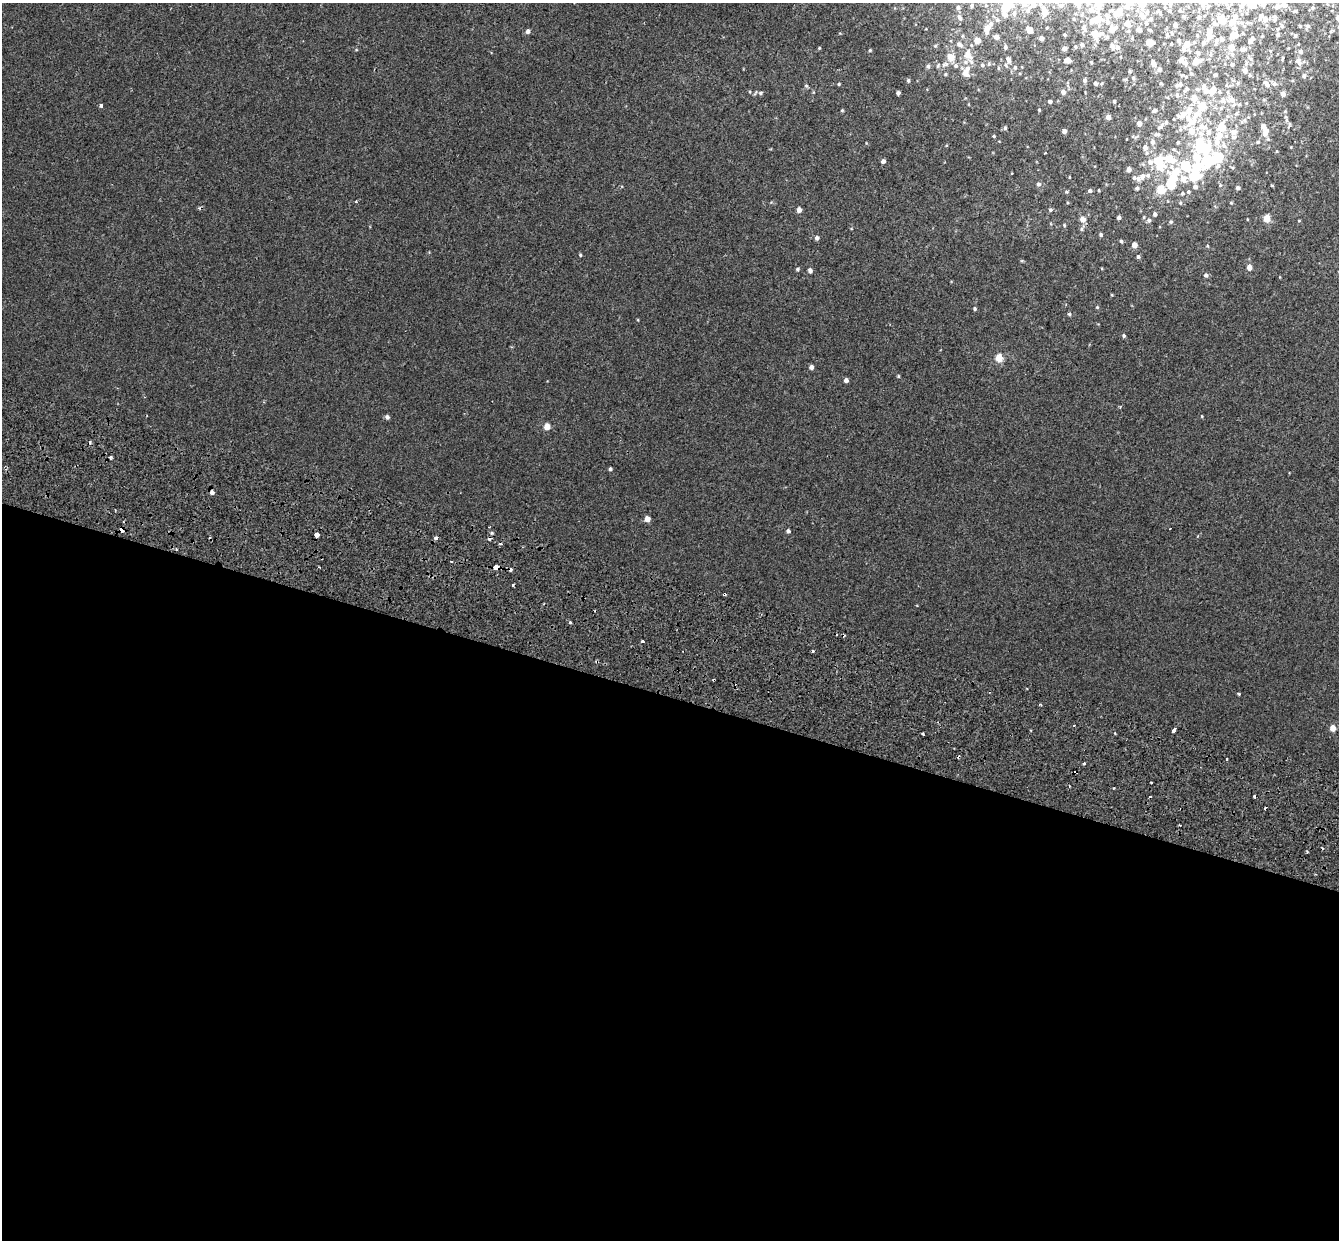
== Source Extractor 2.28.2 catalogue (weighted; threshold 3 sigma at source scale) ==
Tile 14 of 4 x 4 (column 2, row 4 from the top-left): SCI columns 1494-2830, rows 409-1646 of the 5669 x 5827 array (HDU 1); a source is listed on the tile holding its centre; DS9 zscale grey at full resolution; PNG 1341 x 1242 px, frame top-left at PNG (2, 3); no overlay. Shown black and unused: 44% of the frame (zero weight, under 2 of 3 exposures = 11% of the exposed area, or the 3 px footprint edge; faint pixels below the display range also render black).
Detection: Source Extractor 2.28.2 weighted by HDU 2 'WHT'; one run over the whole footprint, this tile lists its part. Background -4.08e-05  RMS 0.0032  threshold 0.0146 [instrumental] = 3 sigma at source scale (4.5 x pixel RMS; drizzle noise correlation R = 1.50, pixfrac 1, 0.0396/0.0396 arcsec/px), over >= 5 px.
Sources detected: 262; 7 inside a brighter object's white glare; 17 cosmic-ray / hot-pixel residue — not listed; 28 inside a brighter listed object's ellipse — not listed separately; the other 210 listed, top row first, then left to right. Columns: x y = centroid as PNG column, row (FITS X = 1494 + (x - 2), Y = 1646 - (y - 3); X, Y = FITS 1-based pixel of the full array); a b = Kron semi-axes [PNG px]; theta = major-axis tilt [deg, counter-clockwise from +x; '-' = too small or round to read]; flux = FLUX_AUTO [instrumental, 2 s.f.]
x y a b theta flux
1024 3 9 7 33 3.7
1141 3 6 6 - 2.6
1033 4 7 7 - 1.8
1243 4 16 7 52 2.3
1263 4 15 11 -42 2.3
1078 5 7 6 - 0.93
1284 5 10 7 -8 1.8
971 6 5 5 - 0.52
1060 6 5 5 - 0.47
958 7 6 5 - 0.57
1005 7 9 7 -86 5.2
1313 8 6 5 - 0.5
1028 10 11 5 66 1
1091 10 6 5 - 0.56
1045 12 6 5 - 2
1117 13 9 6 44 2.9
1014 14 7 5 -70 0.65
1142 16 10 6 -54 1.9
960 17 9 5 -64 0.72
1199 17 4 3 - 0.36
1275 18 8 5 -79 0.75
1098 19 10 8 9 2.5
1151 19 4 3 - 0.32
1265 19 6 5 - 1.5
997 20 5 4 - 0.49
1222 20 5 5 - 7.1
1107 22 9 6 -55 1.2
1231 22 8 7 - 1.7
1214 23 6 5 - 0.64
1127 24 9 6 -29 1.2
1175 25 4 3 - 0.87
1282 26 6 4 -45 0.4
1308 26 6 5 - 0.54
988 27 11 6 46 2.5
1083 27 6 5 - 0.56
1112 29 5 5 - 1.8
1139 29 4 4 - 1.5
1029 30 8 6 -54 1.2
528 31 5 4 - 0.95
1095 33 6 5 - 2.9
1172 33 4 3 - 0.24
1278 34 5 4 - 0.51
1234 35 7 5 9 3.9
1210 36 7 6 - 1.8
1295 36 5 4 - 0.39
996 37 4 4 - 1.3
1107 37 4 4 - 0.34
1041 38 4 4 - 1.1
1222 39 5 5 - 0.75
977 40 5 5 - 3.1
1179 41 4 3 - 0.49
1250 41 5 5 - 0.63
1150 43 5 4 - 3.6
1203 43 6 5 - 0.58
1187 44 5 5 - 2.9
1082 45 4 3 - 0.64
1112 46 5 4 - 1
1005 47 5 5 - 0.46
1075 47 4 3 - 0.29
1117 47 5 5 - 0.78
1232 47 6 6 - 1.8
1064 49 4 4 - 1.1
1183 49 6 5 - 0.61
1242 49 8 5 13 0.76
870 50 4 3 - 0.34
1300 51 5 5 - 0.64
1198 53 5 5 - 0.51
968 54 17 12 -78 3.6
951 57 7 6 - 3
1008 60 7 4 -66 0.98
1067 60 5 4 - 1.9
1181 60 6 5 - 0.97
1196 61 6 5 - 3.1
1298 61 11 6 -58 1.1
1091 62 4 3 - 0.27
1153 63 5 4 - 1.4
1186 63 6 5 - 0.58
945 64 11 6 12 1.3
989 64 5 4 - 0.37
1232 64 4 3 - 0.57
982 65 5 4 - 0.49
1006 65 5 3 - 0.34
928 66 5 5 - 0.56
956 66 7 6 - 0.79
1015 67 5 4 - 0.46
1159 69 5 5 - 0.69
1245 70 5 5 - 1.3
965 73 7 6 - 2.5
1191 73 5 3 - 0.29
945 74 5 3 - 0.26
1215 75 3 3 - 0.5
1304 76 6 4 -80 0.56
1133 78 4 3 - 0.36
908 80 5 4 - 0.48
1084 80 5 5 - 0.53
1095 83 4 3 - 0.57
839 84 5 3 - 0.26
1161 84 4 3 - 0.25
1179 84 10 5 21 0.96
1266 84 9 5 -50 1
1274 84 6 5 - 0.57
806 86 5 3 - 0.31
1204 86 7 6 - 0.79
1187 89 6 5 - 0.47
1197 89 6 5 - 0.5
1213 90 11 7 65 2.2
1063 92 5 5 - 1.1
1228 92 5 4 - 0.4
760 93 5 4 - 0.41
898 93 4 3 - 0.64
1283 94 4 4 - 1.3
1177 95 5 4 - 0.55
1194 98 6 5 - 2.5
1232 99 7 7 - 1.6
1223 100 6 6 - 0.82
1050 101 4 4 - 0.71
1114 101 4 3 - 0.33
101 105 3 3 - 1.7
1202 107 6 5 - 5.1
842 110 4 4 - 0.27
1039 110 4 3 - 0.29
1154 111 5 4 - 0.49
1189 111 7 6 - 2.4
1183 114 8 7 - 1.6
1108 117 4 4 - 1.6
1192 122 17 9 41 4
1139 123 5 4 - 1.6
1160 127 10 6 37 0.98
1201 127 9 8 - 1.9
1222 127 6 5 - 7
1005 128 4 4 - 0.42
1064 131 5 4 - 0.95
1209 132 10 6 -76 1.4
1234 132 9 8 - 2
1265 133 8 6 68 2.5
1157 134 9 4 2 0.6
1219 135 10 7 69 2.4
994 136 3 3 - 0.3
1152 142 7 6 - 1
1178 142 4 4 - 0.35
1258 142 5 3 - 0.31
1224 146 8 7 - 1.3
1145 147 7 6 - 1.4
1205 148 8 7 - 11
1196 157 21 14 -38 9
1170 158 12 8 -26 5.2
883 161 4 4 - 0.84
1159 164 17 11 -75 8.9
1218 166 7 5 -79 0.82
1129 169 4 4 - 1.2
1175 172 15 13 -74 5.7
1142 176 10 6 53 1.2
1069 177 4 2 - 0.19
1134 178 6 5 - 0.53
1038 184 5 5 - 0.71
1220 185 5 4 - 0.36
1195 187 6 6 - 0.95
1137 188 4 4 - 0.52
1238 188 4 4 - 0.72
1161 190 5 5 - 9.3
1090 191 4 4 - 0.52
1188 192 5 4 - 0.42
1182 193 5 4 - 0.39
356 201 3 3 - 0.22
799 210 5 4 - 1.5
1050 210 5 4 - 0.37
1155 214 4 4 - 0.6
1119 218 4 4 - 0.65
1267 218 5 4 - 4.8
1082 219 6 5 - 1.7
1149 220 5 5 - 0.69
1171 222 5 4 - 0.39
1064 225 5 3 - 0.26
1101 235 5 4 - 0.4
817 238 5 5 - 0.71
1121 241 4 4 - 0.44
1134 245 4 4 - 2
580 255 4 4 - 0.3
1138 257 5 4 - 0.51
1249 267 5 4 - 1.9
797 269 4 4 - 0.39
810 270 4 4 - 0.96
1206 275 5 5 - 0.65
975 309 4 4 - 0.39
1069 314 4 4 - 0.37
1124 336 4 4 - 0.45
999 358 5 4 - 6.4
811 367 4 4 - 1
846 380 4 4 - 0.94
387 417 5 5 - 0.65
547 426 5 5 - 3
610 469 4 4 - 0.45
647 519 5 4 - 2.2
788 531 4 4 - 0.66
317 534 4 4 - 5.7
436 538 3 3 - 1.4
451 561 3 2 - 0.3
496 567 5 4 - 5.2
512 585 4 3 - 0.33
570 623 3 3 - 0.43
642 641 3 3 - 0.48
813 651 3 3 - 0.38
1239 694 4 3 - 0.25
1333 728 5 4 - 2.6
1030 730 3 2 - 0.27
1174 730 5 3 - 4.8
923 734 3 3 - 0.73
1227 759 3 2 - 0.44
1084 764 3 3 - 1.1
1180 825 3 2 - 0.45
Overlapping masked pixels (flux is a lower limit): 2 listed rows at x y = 496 567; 1084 764
Isophote crosses this tile's border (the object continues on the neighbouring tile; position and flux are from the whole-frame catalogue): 8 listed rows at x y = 1024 3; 1141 3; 1033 4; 1243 4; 1263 4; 1078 5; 1005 7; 1028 10
Unlisted compact peaks at least as high as the median listed source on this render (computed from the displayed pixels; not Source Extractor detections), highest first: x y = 1097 307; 898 376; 819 48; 1202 416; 1066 192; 1299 221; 1112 295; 866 143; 1115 733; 638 320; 1272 185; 1231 203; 356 50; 1022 261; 1207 246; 1099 190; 750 92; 813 92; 1247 219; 1045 153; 1120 407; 1285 111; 1289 125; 946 145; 1291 147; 771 202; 1102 268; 926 29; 1074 725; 1012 173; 622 186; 1098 324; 851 229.